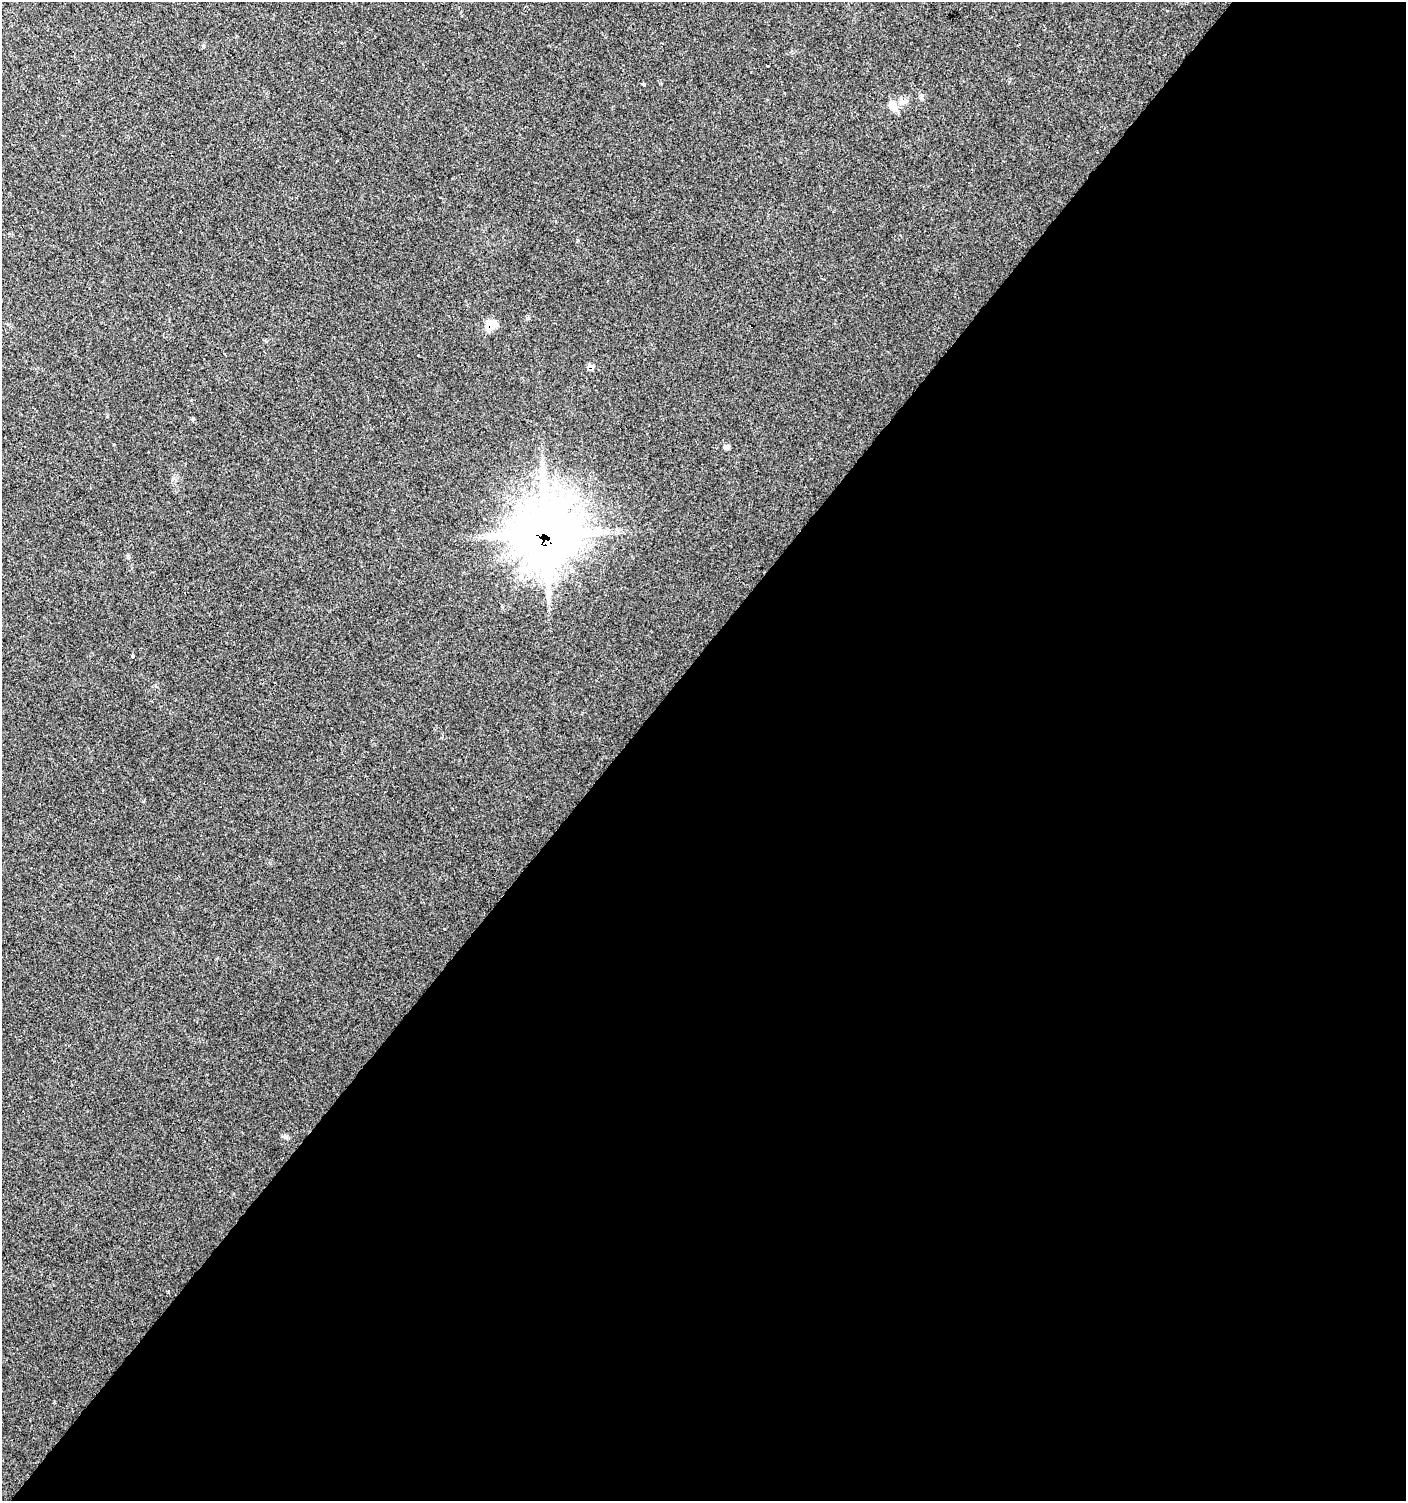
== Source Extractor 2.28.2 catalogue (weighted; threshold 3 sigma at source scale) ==
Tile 12 of 4 x 4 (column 4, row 3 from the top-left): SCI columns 4455-5858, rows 1506-3004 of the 6028 x 6010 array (HDU 1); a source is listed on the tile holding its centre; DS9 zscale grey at full resolution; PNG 1408 x 1503 px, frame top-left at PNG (2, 2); no overlay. Shown black and unused: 56% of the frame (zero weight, under 2 of 3 exposures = <1% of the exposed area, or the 3 px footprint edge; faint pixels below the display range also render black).
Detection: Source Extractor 2.28.2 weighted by HDU 2 'WHT'; one run over the whole footprint, this tile lists its part. Background 0.0255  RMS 0.0047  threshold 0.0212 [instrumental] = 3 sigma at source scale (4.5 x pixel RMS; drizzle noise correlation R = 1.50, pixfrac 1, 0.0396/0.0396 arcsec/px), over >= 5 px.
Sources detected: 13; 3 cosmic-ray / hot-pixel residue — not listed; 1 inside a brighter listed object's ellipse — not listed separately; the other 9 listed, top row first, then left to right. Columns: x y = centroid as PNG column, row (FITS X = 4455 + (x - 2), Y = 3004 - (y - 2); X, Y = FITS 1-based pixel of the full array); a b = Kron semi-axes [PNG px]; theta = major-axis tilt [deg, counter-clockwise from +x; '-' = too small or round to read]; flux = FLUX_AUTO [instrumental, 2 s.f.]
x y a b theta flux
643 84 4 3 - 2.3
893 106 14 10 -54 4
489 325 12 10 63 6.3
751 326 4 3 - 2.3
591 366 9 5 -9 1.7
727 447 7 5 37 1.4
546 534 23 21 78 1700
128 556 5 4 - 0.69
133 656 4 3 - 4.6
Overlapping masked pixels (flux is a lower limit): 4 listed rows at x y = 489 325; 751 326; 591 366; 546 534